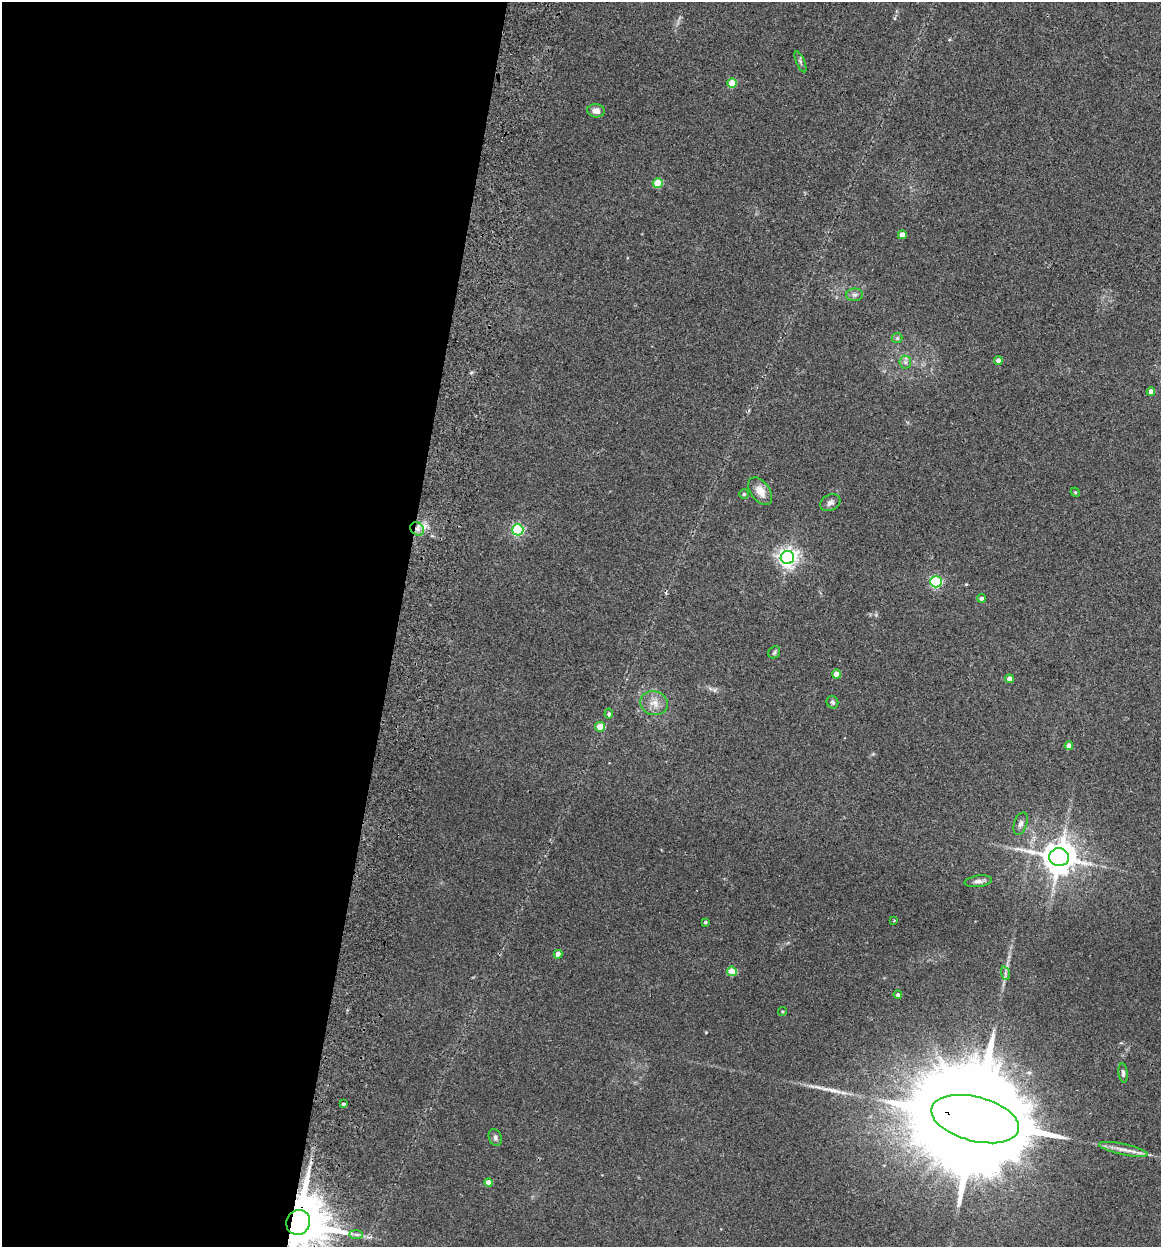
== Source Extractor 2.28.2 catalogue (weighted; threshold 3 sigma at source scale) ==
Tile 5 of 4 x 4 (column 1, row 2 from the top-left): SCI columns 180-1338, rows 2504-3748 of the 5112 x 5007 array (HDU 1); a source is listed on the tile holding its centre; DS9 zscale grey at full resolution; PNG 1163 x 1249 px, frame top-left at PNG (2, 2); each listed source drawn as its Kron ellipse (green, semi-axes under 4 px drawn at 4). Shown black and unused: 34% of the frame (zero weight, under 2 of 3 exposures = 3% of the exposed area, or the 3 px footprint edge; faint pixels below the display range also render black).
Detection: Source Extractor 2.28.2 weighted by HDU 2 'WHT'; one run over the whole footprint, this tile lists its part. Background 0.0477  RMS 0.0086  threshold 0.0386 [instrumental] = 3 sigma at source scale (4.5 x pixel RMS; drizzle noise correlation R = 1.50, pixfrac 1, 0.05/0.05 arcsec/px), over >= 5 px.
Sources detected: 45; all 45 listed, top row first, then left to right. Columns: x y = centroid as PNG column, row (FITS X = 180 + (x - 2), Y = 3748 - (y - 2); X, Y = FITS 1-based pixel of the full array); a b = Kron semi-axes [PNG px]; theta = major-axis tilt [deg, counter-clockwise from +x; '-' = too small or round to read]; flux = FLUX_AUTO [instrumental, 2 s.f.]
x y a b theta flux
800 62 11 4 -67 1.8
732 83 5 4 - 22
596 111 9 6 -6 4.9
658 183 5 5 - 24
902 235 4 4 - 8.1
855 295 8 6 1 2.6
897 338 5 5 - 1.3
998 361 4 4 - 4.2
905 362 6 6 - 2.1
1151 392 4 4 - 6.6
760 491 15 9 -53 8.9
1075 492 5 4 - 0.84
744 494 4 4 - 1
830 503 11 8 29 3.4
417 529 7 6 - 3.9
518 530 6 5 - 120
787 558 6 6 - 410
936 582 6 5 - 87
982 598 4 4 - 2.6
774 652 6 5 - 1.5
836 674 4 4 - 8.6
1009 679 4 4 - 4.7
832 702 6 5 - 1.8
654 703 14 12 -17 8.3
609 714 5 4 - 1.7
600 727 5 4 - 15
1069 746 4 4 - 4.9
1021 824 11 6 71 3.1
1059 857 10 9 - 1800
978 881 14 5 8 3.5
894 920 2 2 - 0.63
705 922 3 3 - 1
558 954 4 4 - 6.9
732 971 5 4 - 18
1005 973 7 4 -72 1.7
898 995 4 4 - 2.7
782 1011 4 4 - 0.93
1123 1073 10 4 -84 2.2
343 1104 3 3 - 2.2
975 1119 45 22 -14 42000
495 1137 9 6 -69 2.6
1123 1149 25 5 -12 7.4
488 1183 4 4 - 9.8
298 1222 12 12 - 5400
356 1234 7 4 -1 1.9
Overlapping masked pixels (flux is a lower limit): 3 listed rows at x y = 417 529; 975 1119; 298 1222
Isophote crosses this tile's border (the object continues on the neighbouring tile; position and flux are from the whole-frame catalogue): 1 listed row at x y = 298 1222